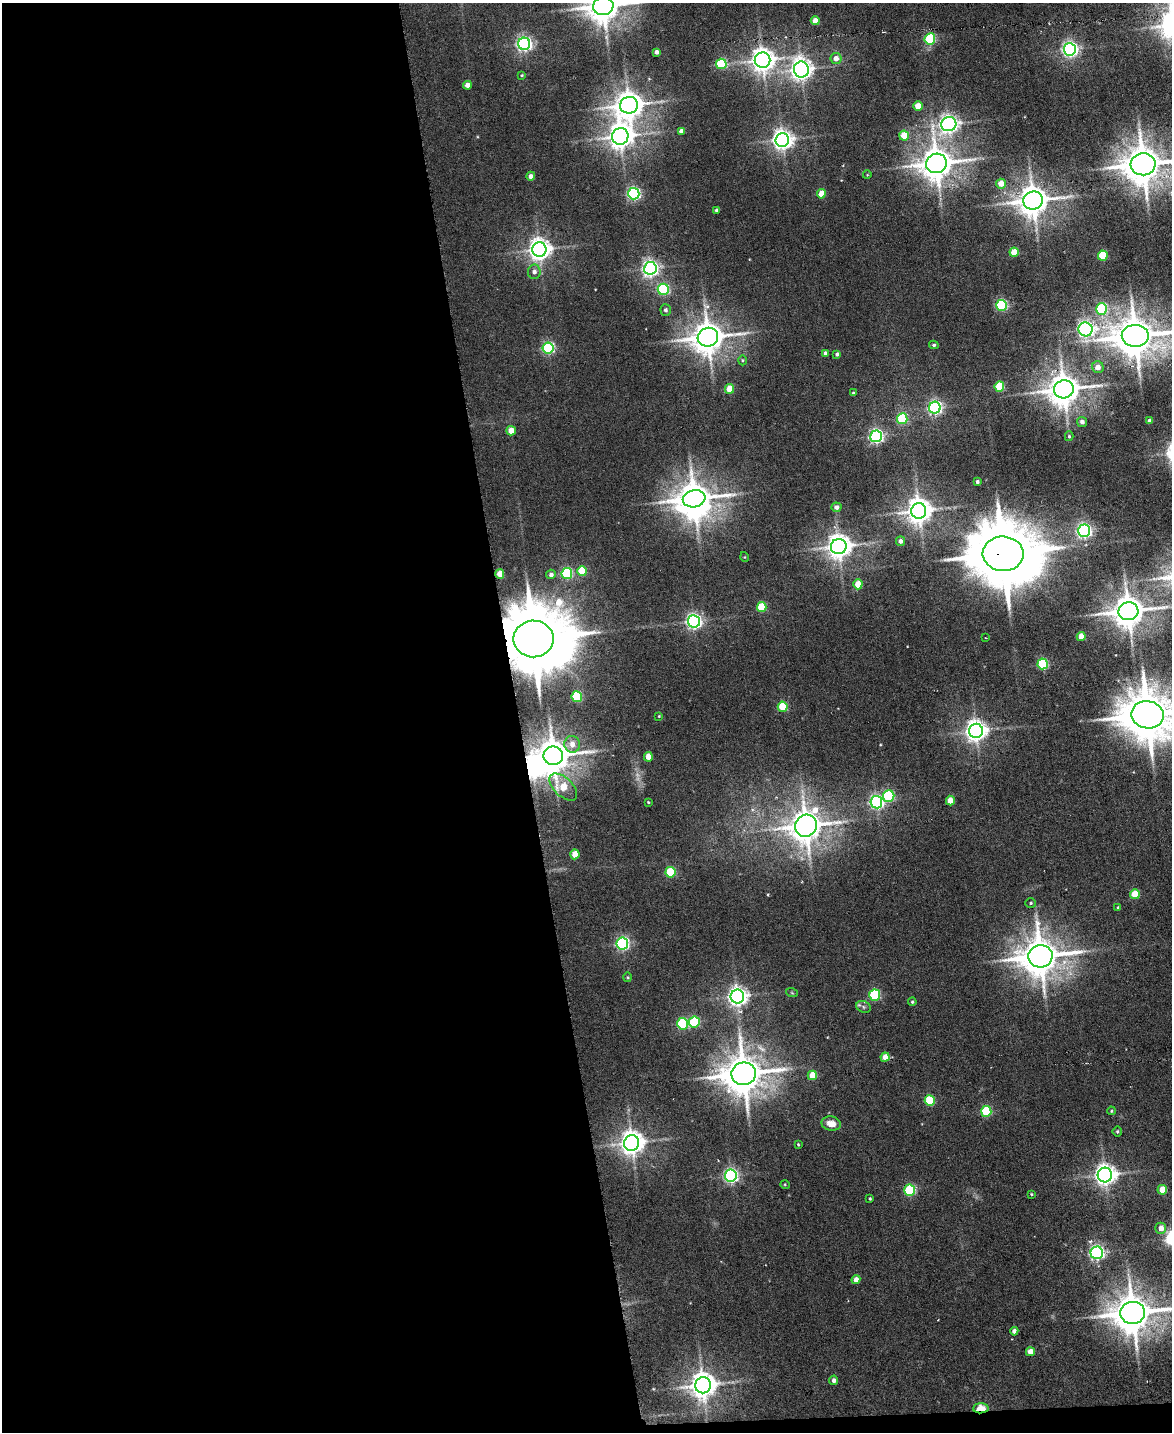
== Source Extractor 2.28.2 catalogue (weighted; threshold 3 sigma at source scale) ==
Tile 9 of 4 x 3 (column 1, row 3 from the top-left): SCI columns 1-1170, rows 238-1667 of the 4681 x 4658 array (HDU 1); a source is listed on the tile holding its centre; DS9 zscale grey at full resolution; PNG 1174 x 1434 px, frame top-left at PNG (2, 3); each listed source drawn as its Kron ellipse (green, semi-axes under 4 px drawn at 4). Shown black and unused: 45% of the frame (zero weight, under 3 of 6 exposures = <1% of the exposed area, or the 3 px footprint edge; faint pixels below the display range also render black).
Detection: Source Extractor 2.28.2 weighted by HDU 2 'WHT'; one run over the whole footprint, this tile lists its part. Background 0.00663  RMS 0.0082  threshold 0.0334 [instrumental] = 3 sigma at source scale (4.09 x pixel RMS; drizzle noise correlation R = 1.36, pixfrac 0.8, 0.05/0.05 arcsec/px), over >= 5 px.
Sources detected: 136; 1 too faint to see at this stretch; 2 inside a brighter object's white glare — neither listed nor drawn; the other 133 listed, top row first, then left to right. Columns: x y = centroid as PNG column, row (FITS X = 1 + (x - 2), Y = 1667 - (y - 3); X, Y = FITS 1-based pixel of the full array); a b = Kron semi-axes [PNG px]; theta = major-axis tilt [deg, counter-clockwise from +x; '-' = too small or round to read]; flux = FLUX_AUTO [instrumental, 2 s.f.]
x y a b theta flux
603 6 10 9 - 1700
815 21 4 4 - 9.8
930 39 6 5 - 64
524 44 6 6 - 240
1070 49 6 6 - 280
656 52 4 4 - 3.6
836 58 5 5 - 6.4
762 60 8 7 - 750
721 64 5 5 - 57
801 69 8 7 - 520
522 75 3 3 - 0.79
467 85 4 4 - 5.9
629 105 9 8 - 1100
918 106 4 4 - 14
949 124 8 7 - 390
681 131 4 4 - 3
620 136 8 8 - 840
904 136 5 5 - 24
782 140 7 7 - 490
936 163 10 9 - 1600
1143 164 12 11 - 2400
867 175 4 3 - 0.51
531 176 4 4 - 4
1001 184 5 5 - 11
634 194 6 5 - 150
821 194 4 4 - 14
1033 201 10 9 - 1400
716 210 4 3 - 1.7
539 250 7 7 - 610
1014 252 4 4 - 18
1103 255 5 5 - 35
650 268 6 6 - 300
534 272 7 6 - 3.3
663 289 5 5 - 90
1001 305 5 5 - 91
1102 309 6 5 - 79
666 310 5 5 - 2.1
1086 329 7 7 - 330
1135 336 13 11 -2 2700
708 337 10 9 - 1600
934 345 5 4 - 1.3
548 348 5 5 - 120
825 353 4 3 - 2.2
837 354 4 4 - 1.8
742 360 5 3 - 0.83
1098 367 6 6 - 6.5
999 387 5 5 - 36
729 389 5 4 - 21
1064 389 10 9 - 1600
853 393 4 3 - 1
935 408 6 6 - 190
902 419 5 5 - 56
1149 421 4 4 - 2.6
1082 422 5 5 - 3.3
511 431 4 4 - 12
876 436 6 6 - 200
1069 436 5 4 - 1.1
977 482 3 3 - 1.8
694 499 11 8 11 1900
837 507 5 4 - 3.5
919 511 8 7 - 950
1084 531 6 6 - 220
900 541 4 4 - 3.6
839 547 8 7 - 800
1003 554 20 17 -4 8200
745 557 5 3 - 0.57
582 571 5 5 - 28
500 574 5 4 - 12
551 574 5 4 - 2.5
567 574 5 5 - 73
858 584 5 4 - 16
762 607 5 5 - 32
1128 611 10 9 - 1600
694 621 6 6 - 250
1081 636 4 4 - 13
986 638 2 2 - 0.46
534 639 20 18 -1 8500
1043 664 5 5 - 62
577 697 5 5 - 62
783 707 5 5 - 34
1147 715 16 13 -9 4300
659 716 3 3 - 0.6
976 731 7 7 - 550
572 744 8 8 - 6.6
553 756 10 9 - 1800
648 757 5 4 - 12
563 787 17 9 -45 24
889 796 6 5 - 64
950 801 5 4 - 13
648 802 3 3 - 0.8
876 802 6 6 - 190
806 826 11 10 - 1500
575 854 5 4 - 15
670 872 5 5 - 44
1135 894 5 5 - 25
1031 903 5 4 - 1.2
1118 908 4 3 - 1.3
622 943 6 6 - 160
1040 956 12 11 - 2400
628 977 5 3 - 0.67
792 993 6 3 -19 0.82
875 995 5 5 - 73
737 996 7 6 - 450
912 1002 4 4 - 1
863 1007 7 5 -24 1.8
694 1022 5 5 - 59
682 1024 6 5 - 75
885 1057 4 4 - 9.3
744 1074 12 11 - 2600
812 1075 5 4 - 18
930 1101 5 5 - 39
986 1111 5 5 - 59
1111 1111 4 4 - 0.93
831 1124 10 7 -11 8.2
1117 1132 5 5 - 1.2
632 1143 8 7 - 790
798 1145 4 3 - 0.76
1105 1175 7 7 - 540
731 1176 6 6 - 200
785 1185 5 3 - 0.7
910 1190 6 5 - 69
1162 1190 5 4 - 16
1031 1194 4 4 - 0.83
870 1199 3 3 - 0.84
1161 1228 5 5 - 6.4
1097 1253 6 6 - 230
856 1280 4 4 - 5.6
1133 1313 12 11 - 2400
1014 1331 4 4 - 2.9
1030 1352 4 4 - 8.8
834 1380 5 4 - 2.8
703 1385 8 8 - 940
981 1408 8 5 4 21
Overlapping masked pixels (flux is a lower limit): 3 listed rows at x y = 1003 554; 534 639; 981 1408
Isophote crosses this tile's border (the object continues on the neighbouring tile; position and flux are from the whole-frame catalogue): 5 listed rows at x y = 603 6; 1143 164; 1135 336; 1147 715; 1133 1313